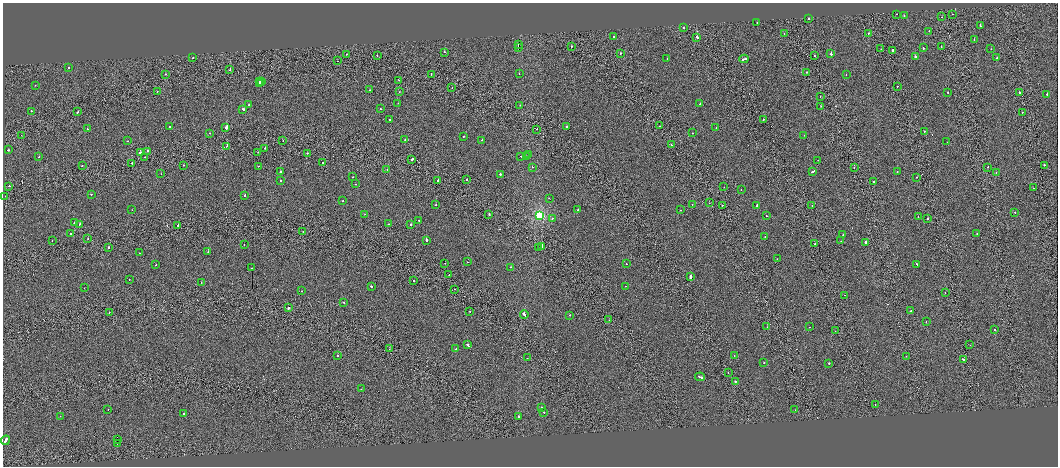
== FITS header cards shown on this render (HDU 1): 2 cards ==
NAXIS1  =                 2111
NAXIS2  =                  928

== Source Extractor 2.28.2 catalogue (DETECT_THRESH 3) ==
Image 2111 x 928 px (HDU 1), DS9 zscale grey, zoomed out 1/2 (1 PNG px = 2 x 2 image px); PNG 1060 x 468 px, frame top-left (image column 2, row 927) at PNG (3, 3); each listed source drawn as its Kron ellipse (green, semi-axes under 4 px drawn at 4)
Background 0.0196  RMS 0.99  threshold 2.98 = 3 sigma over >= 5 px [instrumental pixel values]
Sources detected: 245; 14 cannot appear on this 1/2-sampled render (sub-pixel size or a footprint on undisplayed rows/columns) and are neither listed nor drawn; the other 231 listed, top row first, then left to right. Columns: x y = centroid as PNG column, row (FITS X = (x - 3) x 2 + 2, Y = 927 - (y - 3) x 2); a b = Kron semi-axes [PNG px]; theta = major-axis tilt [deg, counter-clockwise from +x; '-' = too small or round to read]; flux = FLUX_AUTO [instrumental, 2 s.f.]
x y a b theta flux
897 14 2 1 - 2.0e+02
953 14 2 1 - 3.6e+02
904 16 2 2 - 1.1e+03
942 17 2 1 - 2.6e+02
809 18 2 1 - 3.5e+02
757 23 2 2 - 3.1e+02
980 26 2 2 - 9.2e+02
683 28 2 2 - 6.2e+02
929 31 2 2 - 2.0e+02
868 33 2 1 - 7.3e+02
784 34 2 2 - 5.1e+02
614 36 2 1 - 6.9e+02
697 37 2 2 - 1.4e+03
974 39 2 1 - 2.5e+02
518 45 2 2 - 3.2e+05
571 46 2 2 - 5.9e+02
941 46 2 2 - 6.4e+02
519 47 2 1 - 1.8e+05
923 48 2 2 - 1.3e+03
881 49 2 1 - 2.3e+02
991 49 2 1 - 2.4e+02
893 50 3 1 - 7.4e+02
444 52 2 1 - 2.9e+03
620 53 2 2 - 6.8e+02
347 54 2 2 - 4.9e+02
831 54 2 2 - 1.2e+03
377 55 2 1 - 4.2e+02
814 56 2 1 - 5.5e+02
916 57 3 3 - 4.9e+02
193 58 2 1 - 4.5e+02
997 58 2 2 - 7.4e+02
667 59 2 2 - 2.8e+02
744 59 4 2 - 3.7e+03
338 61 2 1 - 4.0e+02
68 68 2 2 - 4.2e+02
230 70 2 1 - 1.4e+03
806 72 2 2 - 6.4e+02
165 74 2 2 - 4.0e+02
431 74 2 1 - 4.7e+02
519 74 2 1 - 3.1e+02
846 75 2 1 - 4.2e+02
399 80 2 1 - 3.4e+02
262 81 2 1 - 3.4e+02
259 82 2 2 - 1.1e+03
259 84 2 2 - 8.5e+02
35 85 2 1 - 2.2e+02
897 86 2 2 - 1.1e+03
452 88 2 1 - 6.2e+02
369 90 2 1 - 1.7e+02
157 91 2 2 - 2.5e+02
399 92 2 1 - 2.8e+02
948 92 2 2 - 6.0e+02
1019 92 2 2 - 1.2e+03
1047 94 2 2 - 2.5e+03
820 97 2 2 - 3.4e+02
398 103 2 2 - 3.3e+02
700 104 2 2 - 3.3e+02
249 105 2 2 - 5.2e+02
520 105 2 1 - 2.5e+02
821 106 2 1 - 2.3e+02
243 109 3 2 - 1.1e+03
381 109 2 1 - 1.1e+03
31 111 2 2 - 4.1e+02
77 112 2 2 - 1.9e+03
1022 112 2 1 - 8.2e+02
389 120 3 2 - 1.7e+03
763 120 2 2 - 7.3e+02
660 126 2 1 - 4.3e+02
170 127 2 2 - 5.2e+02
567 127 2 2 - 1.5e+03
226 128 2 2 - 6.9e+03
716 128 2 2 - 3.6e+02
87 129 2 1 - 5.0e+02
537 129 2 2 - 3.8e+02
924 131 2 1 - 4.4e+02
210 133 2 1 - 4.1e+02
692 133 2 2 - 3.1e+02
21 135 2 1 - 1.6e+02
804 135 2 2 - 3.0e+02
463 137 2 2 - 5.2e+02
405 140 2 2 - 3.2e+02
482 140 2 2 - 5.1e+02
127 141 2 2 - 4.1e+02
283 141 2 2 - 4.6e+02
947 142 2 2 - 3.4e+02
671 145 2 1 - 7.2e+02
227 146 3 1 - 3.5e+02
265 148 2 1 - 6.4e+02
8 150 2 2 - 7.8e+02
148 151 2 1 - 1.5e+03
258 152 2 2 - 2.9e+02
140 153 2 2 - 3.7e+03
307 153 2 1 - 1.4e+03
529 154 2 2 - 9.9e+02
521 156 2 1 - 4.2e+02
39 157 2 1 - 1.1e+03
145 157 2 1 - 3.9e+02
526 157 2 2 - 1.5e+03
412 159 3 2 - 1.5e+03
818 160 2 1 - 5.1e+02
323 162 2 2 - 2.8e+02
132 163 2 1 - 7.8e+02
82 165 2 2 - 5.6e+02
183 165 2 1 - 3.8e+02
1044 165 2 2 - 1.3e+03
258 166 2 1 - 3.6e+02
532 167 2 2 - 4.0e+02
988 167 2 1 - 3.9e+02
854 168 2 1 - 3.2e+02
387 169 2 1 - 5.3e+02
813 171 3 2 - 2.4e+03
897 171 2 1 - 2.6e+02
280 172 2 2 - 5.1e+02
996 173 2 1 - 2.6e+02
161 174 2 1 - 2.4e+02
500 174 2 2 - 1.7e+03
352 177 2 2 - 5.1e+02
916 177 2 1 - 4.2e+02
467 179 2 2 - 9.1e+02
280 180 2 2 - 9.4e+02
438 180 2 2 - 9.4e+02
874 182 2 1 - 1.2e+03
356 184 2 2 - 9.1e+02
9 186 2 2 - 7.0e+02
724 187 2 2 - 3.2e+02
1033 188 2 1 - 2.2e+02
741 190 2 2 - 4.8e+02
91 194 2 2 - 6.8e+02
245 195 2 2 - 1.2e+03
5 196 2 1 - 5.0e+02
549 198 2 2 - 6.7e+02
343 200 2 2 - 4.3e+02
709 203 2 1 - 2.9e+02
692 204 2 2 - 6.3e+02
436 205 2 2 - 3.8e+02
723 205 3 2 - 2.3e+03
757 205 3 2 - 2.7e+03
812 205 2 2 - 5.5e+02
132 210 2 1 - 2.8e+02
578 210 2 2 - 4.4e+02
681 210 2 2 - 4.2e+02
1015 212 2 2 - 6.1e+02
365 214 2 2 - 5.1e+02
489 214 2 2 - 8.3e+02
540 215 4 4 - 2.1e+04
766 215 2 2 - 4.5e+02
918 217 2 1 - 3.1e+02
552 218 2 2 - 5.9e+02
927 219 2 1 - 1.2e+04
419 220 2 2 - 3.5e+02
74 223 2 2 - 1.2e+03
80 224 3 2 - 1.2e+03
388 224 2 1 - 3.8e+02
178 225 2 2 - 7.7e+02
411 225 2 2 - 1.0e+03
303 231 2 1 - 7.6e+02
977 233 2 1 - 2.3e+02
71 234 2 1 - 6.8e+02
843 235 2 1 - 5.1e+02
765 237 2 2 - 5.2e+02
88 239 2 1 - 3.9e+02
52 240 2 1 - 3.0e+02
426 240 2 2 - 2.2e+03
841 241 2 1 - 2.4e+02
866 242 2 2 - 1.6e+04
815 244 2 2 - 1.2e+03
244 245 2 1 - 2.5e+02
538 247 2 2 - 9.1e+02
542 247 4 2 - 6.0e+03
109 248 2 2 - 1.0e+03
208 252 2 1 - 1.3e+03
140 253 2 1 - 1.9e+02
777 259 2 1 - 2.8e+02
467 262 2 1 - 3.0e+02
445 263 2 2 - 3.8e+02
626 264 2 2 - 3.0e+02
917 264 3 2 - 1.7e+03
156 265 2 2 - 2.5e+02
511 267 2 2 - 5.7e+02
252 268 2 2 - 5.0e+02
449 275 2 2 - 4.8e+02
691 276 3 2 - 6.1e+03
129 279 2 1 - 2.1e+02
414 280 2 2 - 3.8e+02
201 282 2 2 - 3.9e+02
371 286 2 2 - 4.0e+03
626 286 2 1 - 4.8e+02
84 288 2 1 - 1.5e+02
454 289 2 1 - 4.9e+02
302 291 2 2 - 3.5e+02
945 292 2 1 - 4.0e+02
844 295 2 1 - 4.6e+02
343 302 2 1 - 8.6e+02
288 308 2 2 - 2.5e+03
470 311 2 2 - 5.3e+02
911 311 2 1 - 3.4e+02
109 312 2 1 - 4.9e+02
524 314 4 2 - 2.4e+03
570 315 2 1 - 3.1e+02
609 320 2 1 - 5.6e+02
926 322 2 2 - 4.0e+02
767 327 2 1 - 3.3e+02
809 327 2 2 - 4.1e+02
995 329 2 2 - 3.9e+02
835 331 2 2 - 2.8e+02
468 345 3 2 - 1.6e+03
970 345 2 1 - 2.0e+02
389 349 2 1 - 9.1e+02
456 349 2 2 - 6.5e+02
337 355 2 2 - 7.2e+02
734 355 2 1 - 2.1e+02
906 356 2 1 - 2.7e+02
527 358 2 1 - 4.6e+02
963 359 2 2 - 1.8e+03
764 363 2 2 - 2.9e+03
829 363 2 2 - 1.1e+03
728 373 2 1 - 4.9e+02
700 377 5 2 - 3.0e+03
735 381 2 2 - 2.9e+03
361 389 2 1 - 3.4e+02
875 405 2 1 - 2.6e+02
541 407 2 2 - 8.5e+02
108 409 2 1 - 2.0e+02
795 410 2 1 - 2.7e+02
544 412 2 2 - 6.7e+02
184 414 2 2 - 1.2e+03
60 416 2 2 - 2.8e+02
519 416 2 1 - 6.3e+03
5 440 5 2 - 5.2e+03
117 440 2 2 - 2.9e+05
117 443 2 1 - 1.3e+07
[14 sub-pixel or undisplayed-footprint detections neither listed nor drawn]